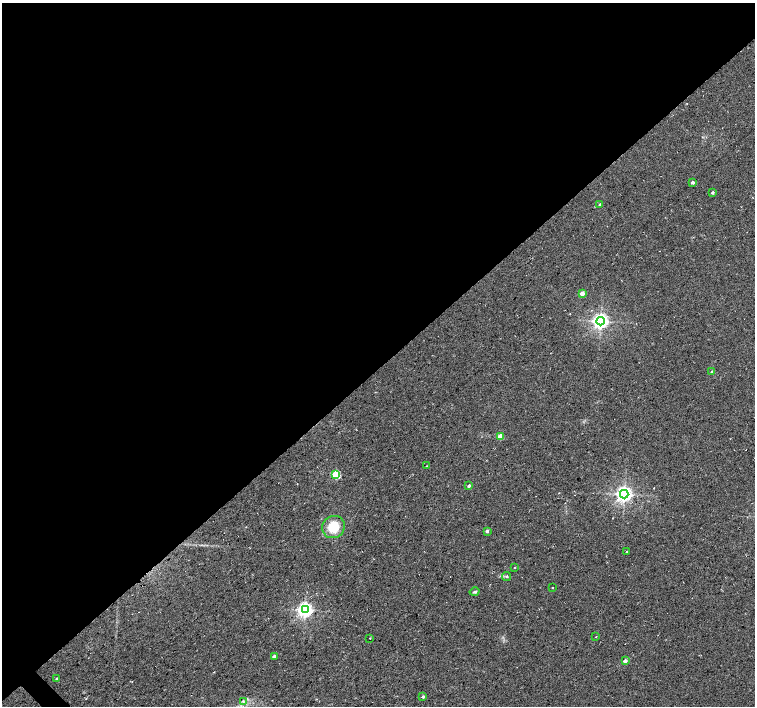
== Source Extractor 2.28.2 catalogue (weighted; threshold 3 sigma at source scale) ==
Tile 2 of 4 x 4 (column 2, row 1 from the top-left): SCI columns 1505-3009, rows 4380-5787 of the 6024 x 6004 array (HDU 1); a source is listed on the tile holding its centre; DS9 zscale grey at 2 x 2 block average (1 PNG px = mean of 2 x 2 image px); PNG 757 x 708 px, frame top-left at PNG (2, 3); each listed source drawn as its Kron ellipse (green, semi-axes under 4 px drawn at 4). Shown black and unused: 52% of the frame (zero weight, under 3 of 4 exposures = <1% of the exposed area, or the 3 px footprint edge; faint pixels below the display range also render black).
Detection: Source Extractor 2.28.2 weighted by HDU 2 'WHT'; one run over the whole footprint, this tile lists its part. Background 0.0373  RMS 0.0091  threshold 0.0409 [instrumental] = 3 sigma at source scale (4.5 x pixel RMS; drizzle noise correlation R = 1.50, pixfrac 1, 0.0396/0.0396 arcsec/px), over >= 5 px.
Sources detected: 27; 1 cosmic-ray / hot-pixel residue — neither listed nor drawn; the other 26 listed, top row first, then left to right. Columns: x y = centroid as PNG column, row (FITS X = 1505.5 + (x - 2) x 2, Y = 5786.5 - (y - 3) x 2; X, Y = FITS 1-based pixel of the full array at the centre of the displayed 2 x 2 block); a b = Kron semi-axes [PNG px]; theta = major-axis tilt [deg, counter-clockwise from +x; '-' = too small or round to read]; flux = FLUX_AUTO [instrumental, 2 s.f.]
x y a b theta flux
693 182 2 2 - 7.9
712 192 3 2 - 5
600 204 2 2 - 3.3
582 293 3 2 - 20
601 321 4 4 - 850
712 372 3 2 - 7.5
500 437 3 2 - 36
426 466 2 2 - 1.1
336 474 3 3 - 130
469 486 3 3 - 4.5
624 494 4 4 - 920
333 527 12 11 - 57
487 531 3 2 - 7.5
627 552 2 2 - 3.2
514 567 3 2 - 1.3
506 577 4 2 - 2.5
552 588 2 2 - 1.2
475 592 5 3 - 3
305 610 4 4 - 710
596 637 2 2 - 0.87
370 638 2 2 - 1.7
274 656 3 2 - 5.3
625 661 2 2 - 13
57 678 3 2 - 2.2
423 697 3 2 - 4.3
243 701 4 2 - 2.2